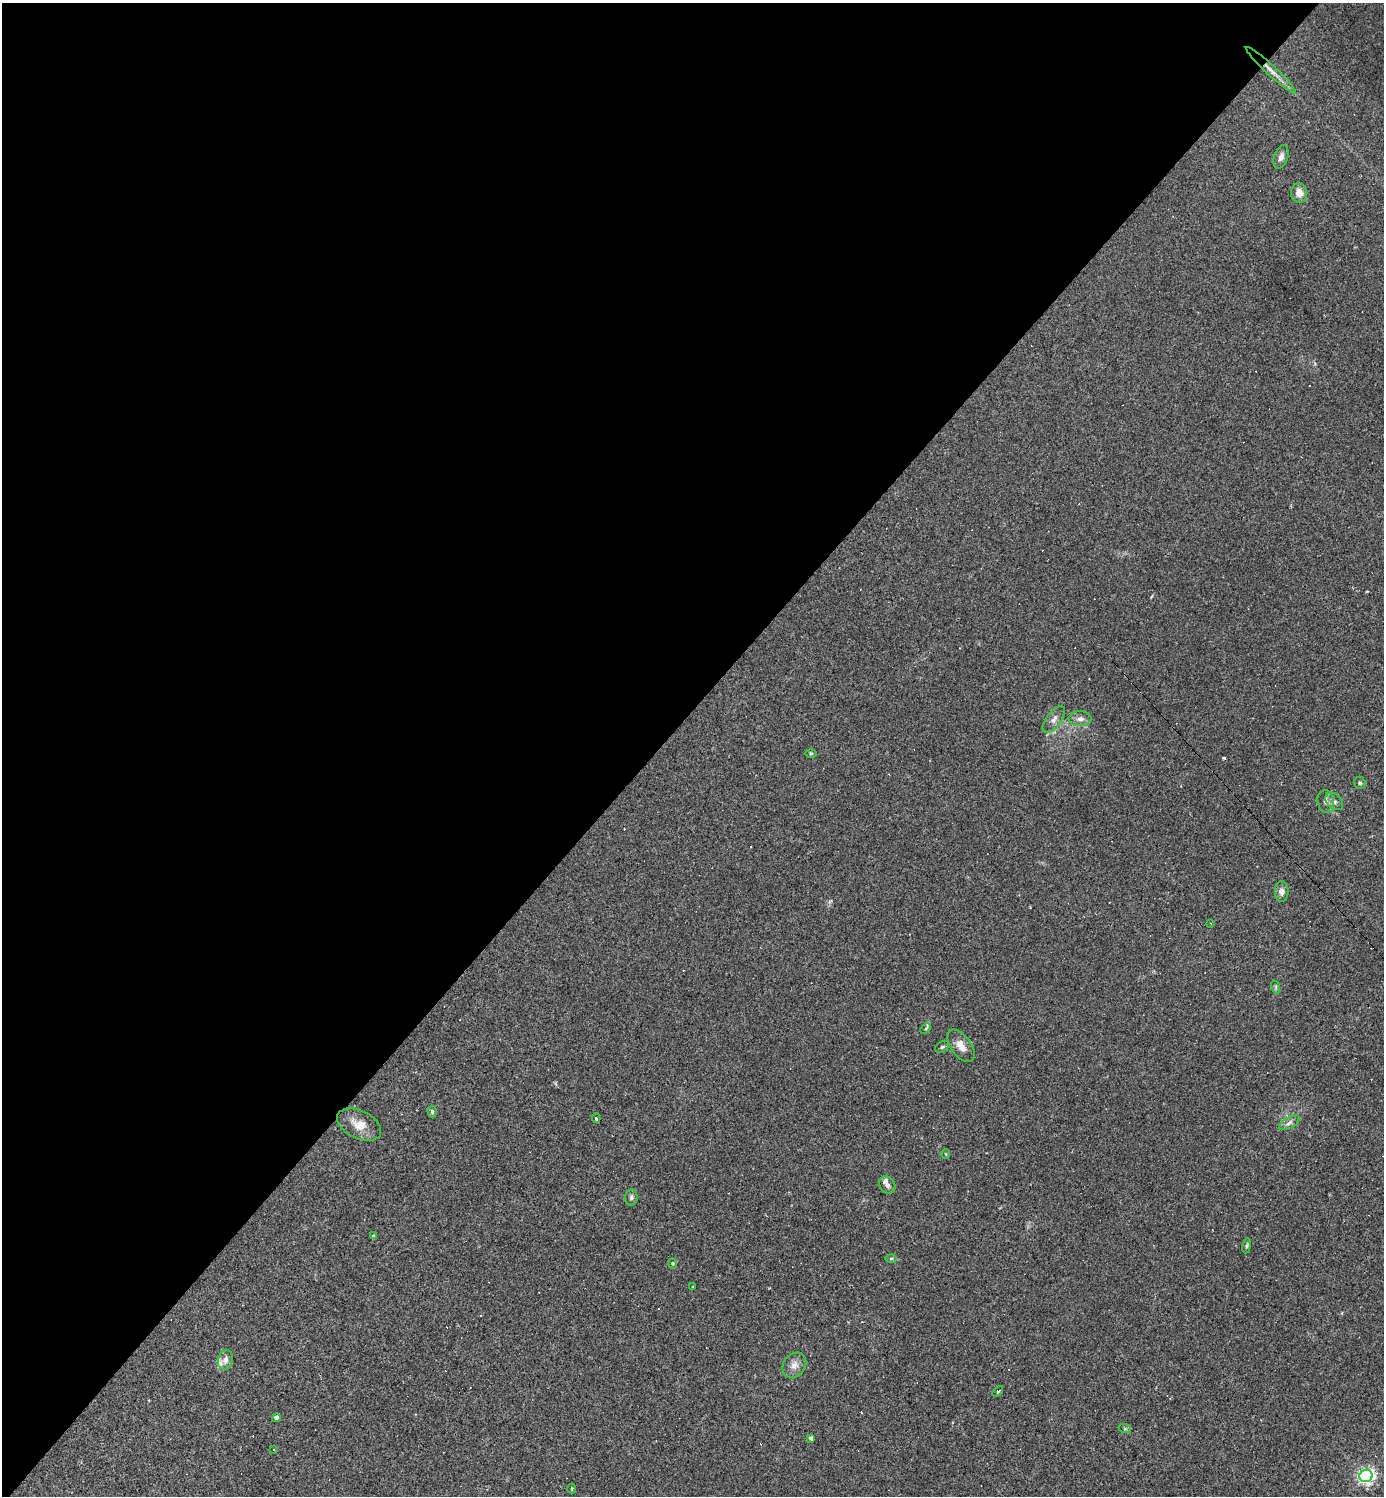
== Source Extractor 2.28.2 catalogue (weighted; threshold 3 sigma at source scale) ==
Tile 5 of 4 x 4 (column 1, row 2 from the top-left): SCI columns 295-1676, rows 2989-4482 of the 5976 x 5976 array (HDU 1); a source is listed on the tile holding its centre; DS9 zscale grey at full resolution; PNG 1386 x 1498 px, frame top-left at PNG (2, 3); each listed source drawn as its Kron ellipse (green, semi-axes under 4 px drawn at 4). Shown black and unused: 48% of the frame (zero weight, under 2 of 3 exposures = <1% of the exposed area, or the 3 px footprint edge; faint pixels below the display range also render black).
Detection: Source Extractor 2.28.2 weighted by HDU 2 'WHT'; one run over the whole footprint, this tile lists its part. Background 0.0635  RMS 0.0069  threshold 0.0312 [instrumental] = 3 sigma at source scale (4.5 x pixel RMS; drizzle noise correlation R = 1.50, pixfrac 1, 0.05/0.05 arcsec/px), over >= 5 px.
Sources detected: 59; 21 cosmic-ray / hot-pixel residue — neither listed nor drawn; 2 inside a brighter listed object's ellipse — not listed separately; the other 36 listed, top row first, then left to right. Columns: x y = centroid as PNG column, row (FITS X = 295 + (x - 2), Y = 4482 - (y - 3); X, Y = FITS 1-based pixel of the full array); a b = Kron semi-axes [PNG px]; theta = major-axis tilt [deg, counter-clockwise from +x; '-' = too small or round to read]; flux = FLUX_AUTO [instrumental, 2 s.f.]
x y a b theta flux
1271 70 34 5 -43 7.2
1281 157 12 7 70 3.1
1299 193 10 8 -86 6.4
1054 719 16 7 52 4.2
1080 719 11 7 -1 3.7
811 753 6 4 2 0.78
1360 783 6 6 - 1.4
1326 801 11 8 -79 3.5
1334 801 10 7 -43 2.7
1282 892 10 7 -89 3.4
1211 923 4 3 - 0.53
1276 987 7 4 -73 1
926 1029 6 4 46 1
961 1046 19 10 -54 7.2
942 1047 7 5 31 1.2
432 1111 6 4 -87 1.4
596 1118 4 3 - 1.3
1289 1123 11 5 31 2.6
359 1125 23 13 -26 11
946 1154 5 3 - 0.59
887 1185 9 7 -53 2.6
631 1197 8 6 85 1.8
373 1236 3 3 - 1.1
1247 1246 7 4 81 0.9
891 1258 6 4 1 0.88
673 1263 5 4 - 0.86
693 1287 3 3 - 1.1
225 1360 10 7 77 3.7
794 1365 13 11 52 5.2
998 1392 6 3 41 1.2
276 1418 4 4 - 3.9
1125 1429 6 4 -18 1
811 1438 4 4 - 2.4
273 1449 2 2 - 0.6
1366 1476 6 6 - 210
572 1488 5 3 - 0.81
Overlapping masked pixels (flux is a lower limit): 1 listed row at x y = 1271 70